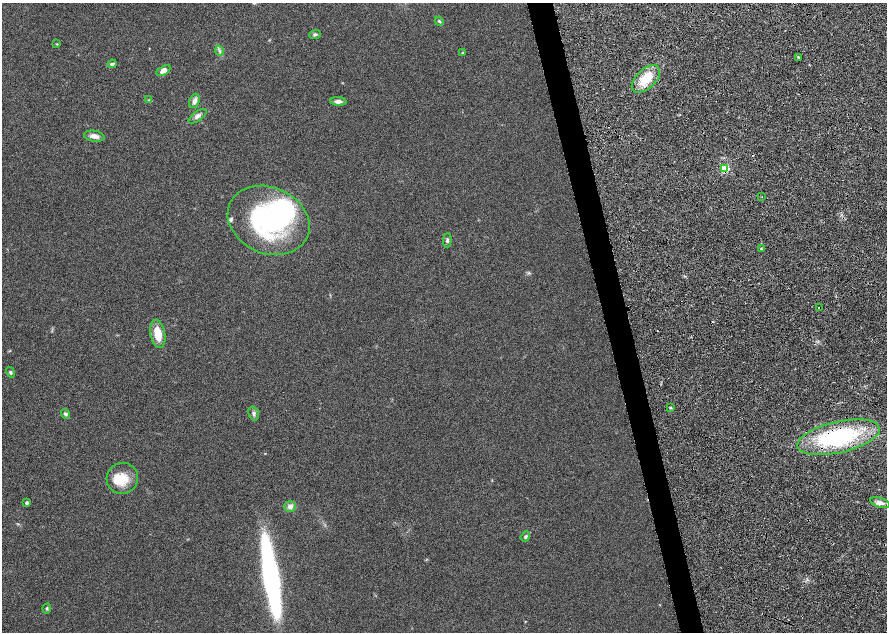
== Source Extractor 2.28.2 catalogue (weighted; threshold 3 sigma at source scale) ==
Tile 11 of 4 x 4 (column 3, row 3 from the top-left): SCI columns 3546-5314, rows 1315-2574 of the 7092 x 5198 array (HDU 1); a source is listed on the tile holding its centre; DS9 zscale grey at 2 x 2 block average (1 PNG px = mean of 2 x 2 image px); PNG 889 x 634 px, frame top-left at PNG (2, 3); each listed source drawn as its Kron ellipse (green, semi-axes under 4 px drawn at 4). Shown black and unused: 4% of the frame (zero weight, under 4 of 8 exposures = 4% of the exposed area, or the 3 px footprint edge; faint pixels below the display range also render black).
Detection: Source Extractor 2.28.2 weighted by HDU 2 'WHT'; one run over the whole footprint, this tile lists its part. Background 0.023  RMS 0.0036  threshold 0.0146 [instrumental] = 3 sigma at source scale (4.09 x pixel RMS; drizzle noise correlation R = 1.36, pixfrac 0.8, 0.0396/0.0396 arcsec/px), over >= 5 px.
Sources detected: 39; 2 inside a brighter object's white glare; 1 cosmic-ray / hot-pixel residue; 1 long thin detection or spike segment (spike, bleed or trail) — neither listed nor drawn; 3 inside a brighter listed object's ellipse — not listed separately; the other 32 listed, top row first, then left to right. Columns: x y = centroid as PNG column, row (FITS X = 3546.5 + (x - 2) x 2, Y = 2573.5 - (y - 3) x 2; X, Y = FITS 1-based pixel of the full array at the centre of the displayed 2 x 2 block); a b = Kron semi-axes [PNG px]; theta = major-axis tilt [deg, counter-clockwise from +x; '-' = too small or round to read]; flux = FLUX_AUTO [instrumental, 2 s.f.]
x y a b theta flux
439 21 5 3 - 0.8
315 35 6 4 21 1.3
57 44 3 3 - 0.42
219 50 5 3 - 1.1
462 53 3 3 - 0.53
798 57 3 2 - 0.45
112 64 4 3 - 1.5
163 71 8 4 30 3.9
646 79 17 9 44 15
149 100 3 3 - 0.53
194 101 7 5 68 2.9
338 101 8 4 -3 2.3
197 116 10 4 37 2.1
94 136 10 5 -9 3.4
725 169 3 3 - 31
762 196 2 2 - 0.48
269 220 42 33 -23 93
447 240 7 4 89 1.3
761 248 3 2 - 0.5
819 308 2 2 - 2.1
158 334 14 7 -80 11
10 372 5 3 - 0.99
671 408 3 3 - 0.68
254 413 7 5 -72 1.5
65 414 5 4 - 1.3
839 437 42 15 13 63
122 478 16 15 - 12
27 503 3 2 - 1.6
880 503 10 5 -18 3.5
290 506 6 5 - 2.9
525 536 5 4 - 1.3
47 608 5 3 - 0.81
Overlapping masked pixels (flux is a lower limit): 3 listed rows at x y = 725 169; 819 308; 839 437